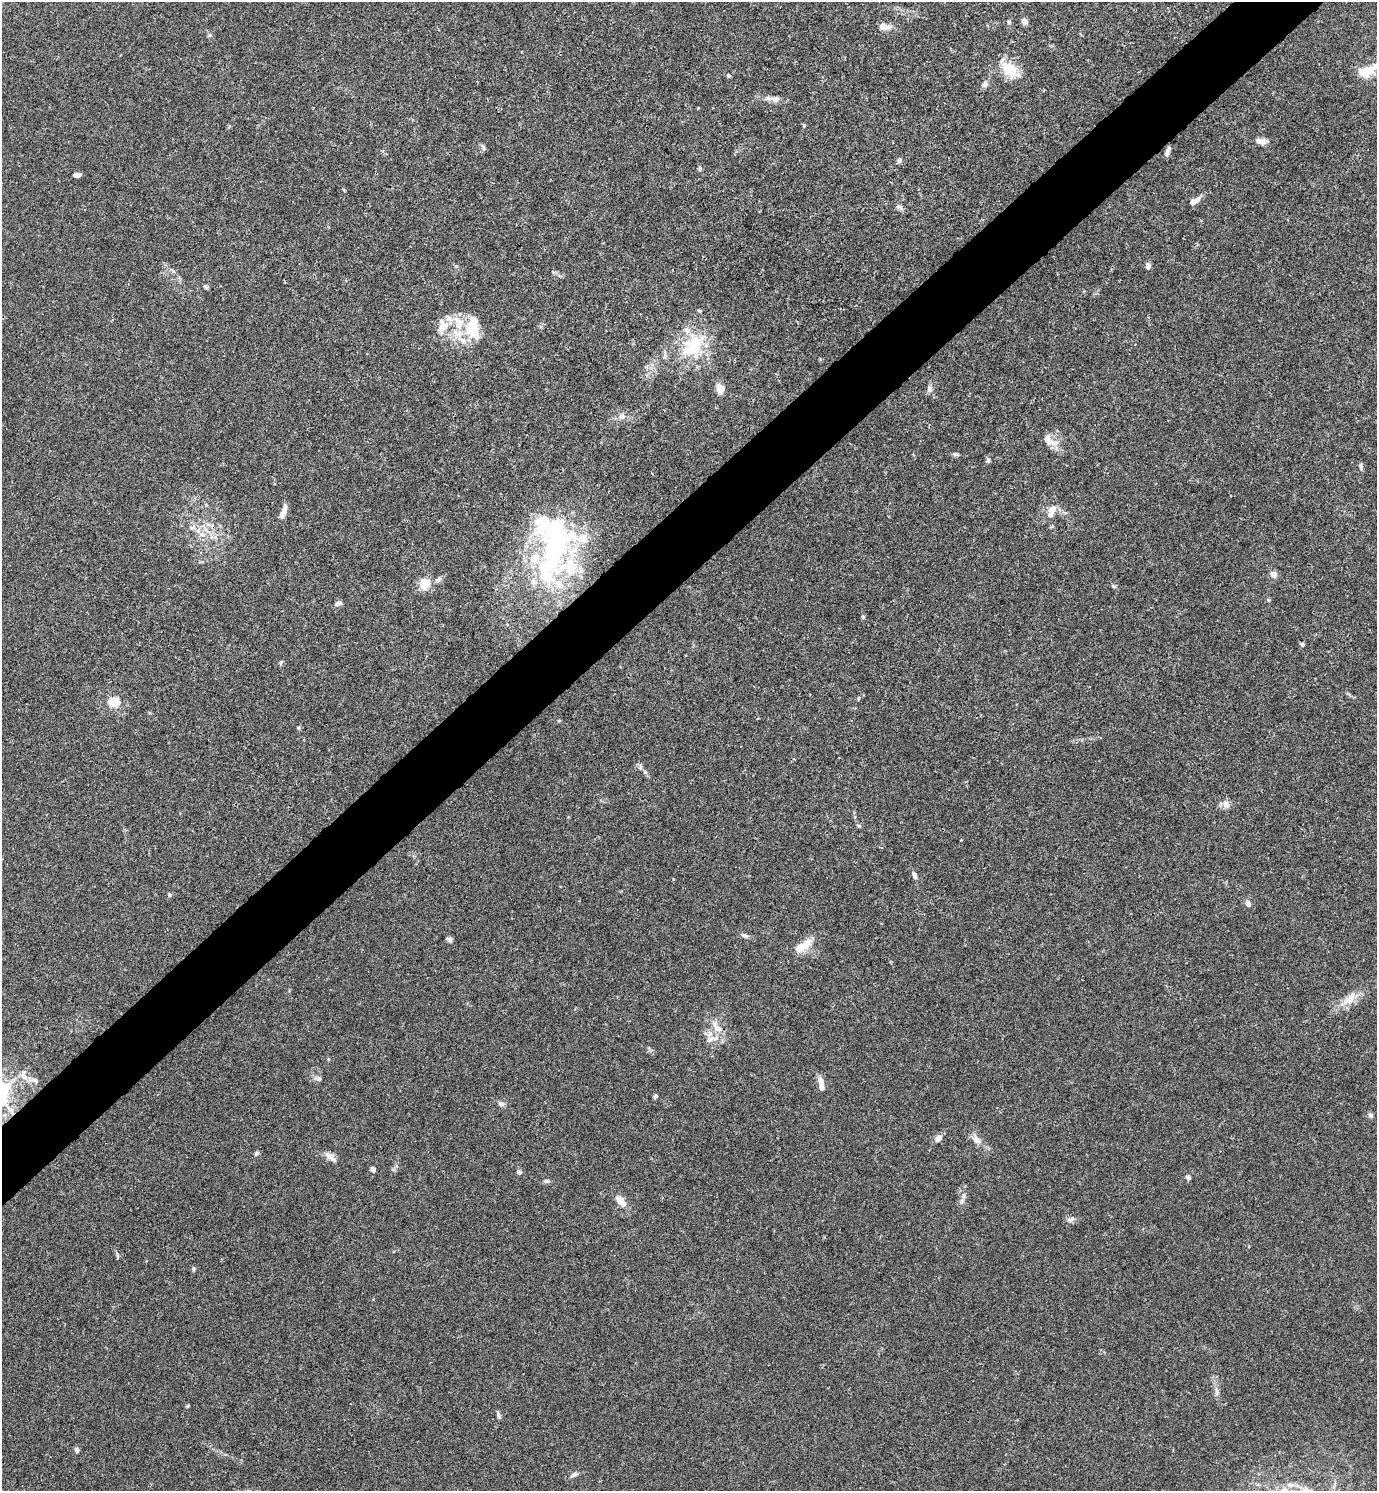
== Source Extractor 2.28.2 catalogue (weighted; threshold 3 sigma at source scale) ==
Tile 10 of 4 x 4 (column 2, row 3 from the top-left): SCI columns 1675-3049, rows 1491-2979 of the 5958 x 5961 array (HDU 1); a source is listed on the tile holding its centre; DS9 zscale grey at full resolution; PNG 1379 x 1493 px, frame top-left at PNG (2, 2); no overlay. Shown black and unused: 5% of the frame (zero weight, under 3 of 4 exposures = <1% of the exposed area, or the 3 px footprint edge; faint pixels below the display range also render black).
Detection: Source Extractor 2.28.2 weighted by HDU 2 'WHT'; one run over the whole footprint, this tile lists its part. Background 0.016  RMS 0.0021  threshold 0.00952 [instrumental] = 3 sigma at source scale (4.5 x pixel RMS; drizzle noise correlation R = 1.50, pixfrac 1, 0.05/0.05 arcsec/px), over >= 5 px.
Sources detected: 102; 15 inside a brighter listed object's ellipse — not listed separately; the other 87 listed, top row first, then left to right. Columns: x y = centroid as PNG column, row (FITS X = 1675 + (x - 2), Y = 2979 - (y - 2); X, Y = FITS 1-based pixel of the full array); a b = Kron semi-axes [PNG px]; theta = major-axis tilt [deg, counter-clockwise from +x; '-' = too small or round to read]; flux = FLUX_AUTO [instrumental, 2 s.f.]
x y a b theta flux
1024 21 6 5 - 1.2
1009 22 6 4 70 0.33
883 26 11 8 -30 1.6
209 35 6 5 - 0.34
1009 68 25 17 -49 5.2
1368 71 25 13 18 4.5
728 76 5 4 - 0.32
985 84 9 7 81 0.75
768 98 14 7 -7 1.1
804 125 5 3 - 0.23
1261 141 11 7 -4 1.5
483 147 8 6 -73 0.47
1167 151 10 4 69 0.89
899 160 6 6 - 0.55
700 168 7 5 72 0.42
77 175 8 4 4 0.87
344 190 4 3 - 0.2
1194 201 15 7 29 1.4
899 207 11 4 -18 0.56
1148 266 8 5 78 0.79
205 287 6 5 - 0.42
458 320 19 8 -32 2.6
473 328 29 15 -88 6.9
458 333 20 11 -33 4.1
694 345 36 26 87 11
929 388 10 7 -83 0.96
720 389 11 7 -79 2.3
622 416 10 8 -17 1.1
1049 440 24 10 -34 2.7
956 454 9 4 -9 0.43
988 460 5 5 - 0.59
1361 466 10 4 90 0.43
1052 510 12 9 61 1.7
284 511 18 6 70 1.5
191 528 8 6 -1 0.68
202 534 9 6 -17 0.97
551 548 95 38 87 49
1273 574 9 8 - 0.98
438 579 9 6 50 0.68
424 583 5 5 - 15
1113 586 6 5 - 0.33
1268 600 6 4 -89 0.24
338 603 9 6 20 0.66
863 617 5 5 - 0.27
1302 644 5 4 - 0.47
280 662 7 3 88 0.28
858 698 6 3 81 0.22
114 702 16 15 - 3.2
298 727 5 4 - 0.26
645 772 6 5 - 0.45
1226 804 13 8 -67 1.1
859 826 6 5 - 0.31
914 875 9 5 -65 0.8
169 895 6 5 - 0.32
1248 903 8 6 -62 0.84
745 936 9 6 -18 0.62
449 939 7 6 - 0.55
807 943 15 9 62 2.4
1349 999 25 11 41 3.1
717 1027 21 9 -54 2.8
709 1040 10 7 19 1.2
24 1075 17 8 -79 1.7
318 1078 8 7 - 0.66
33 1080 15 6 -23 1.1
821 1081 12 7 -67 1.4
655 1096 5 4 - 0.51
501 1104 9 7 -11 0.65
1371 1115 7 6 - 0.57
938 1138 9 7 37 1.3
976 1140 15 8 -40 1.5
256 1153 6 5 - 0.38
333 1159 19 8 -39 1.3
373 1169 6 5 - 0.71
519 1172 7 6 - 0.41
1188 1178 6 6 - 0.5
546 1181 8 5 0 0.47
621 1201 14 8 -49 2.2
961 1201 10 6 60 0.83
1071 1219 10 6 32 0.74
117 1257 6 4 72 0.27
193 1268 7 3 -89 0.3
1216 1390 7 4 -88 0.53
188 1406 5 3 - 0.26
498 1415 9 5 -72 0.52
77 1450 7 5 -88 0.5
574 1475 11 6 22 0.72
1290 1485 10 9 - 1.6
Overlapping masked pixels (flux is a lower limit): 1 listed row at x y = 694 345
Isophote crosses this tile's border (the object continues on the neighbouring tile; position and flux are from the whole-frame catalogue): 1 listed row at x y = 1368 71